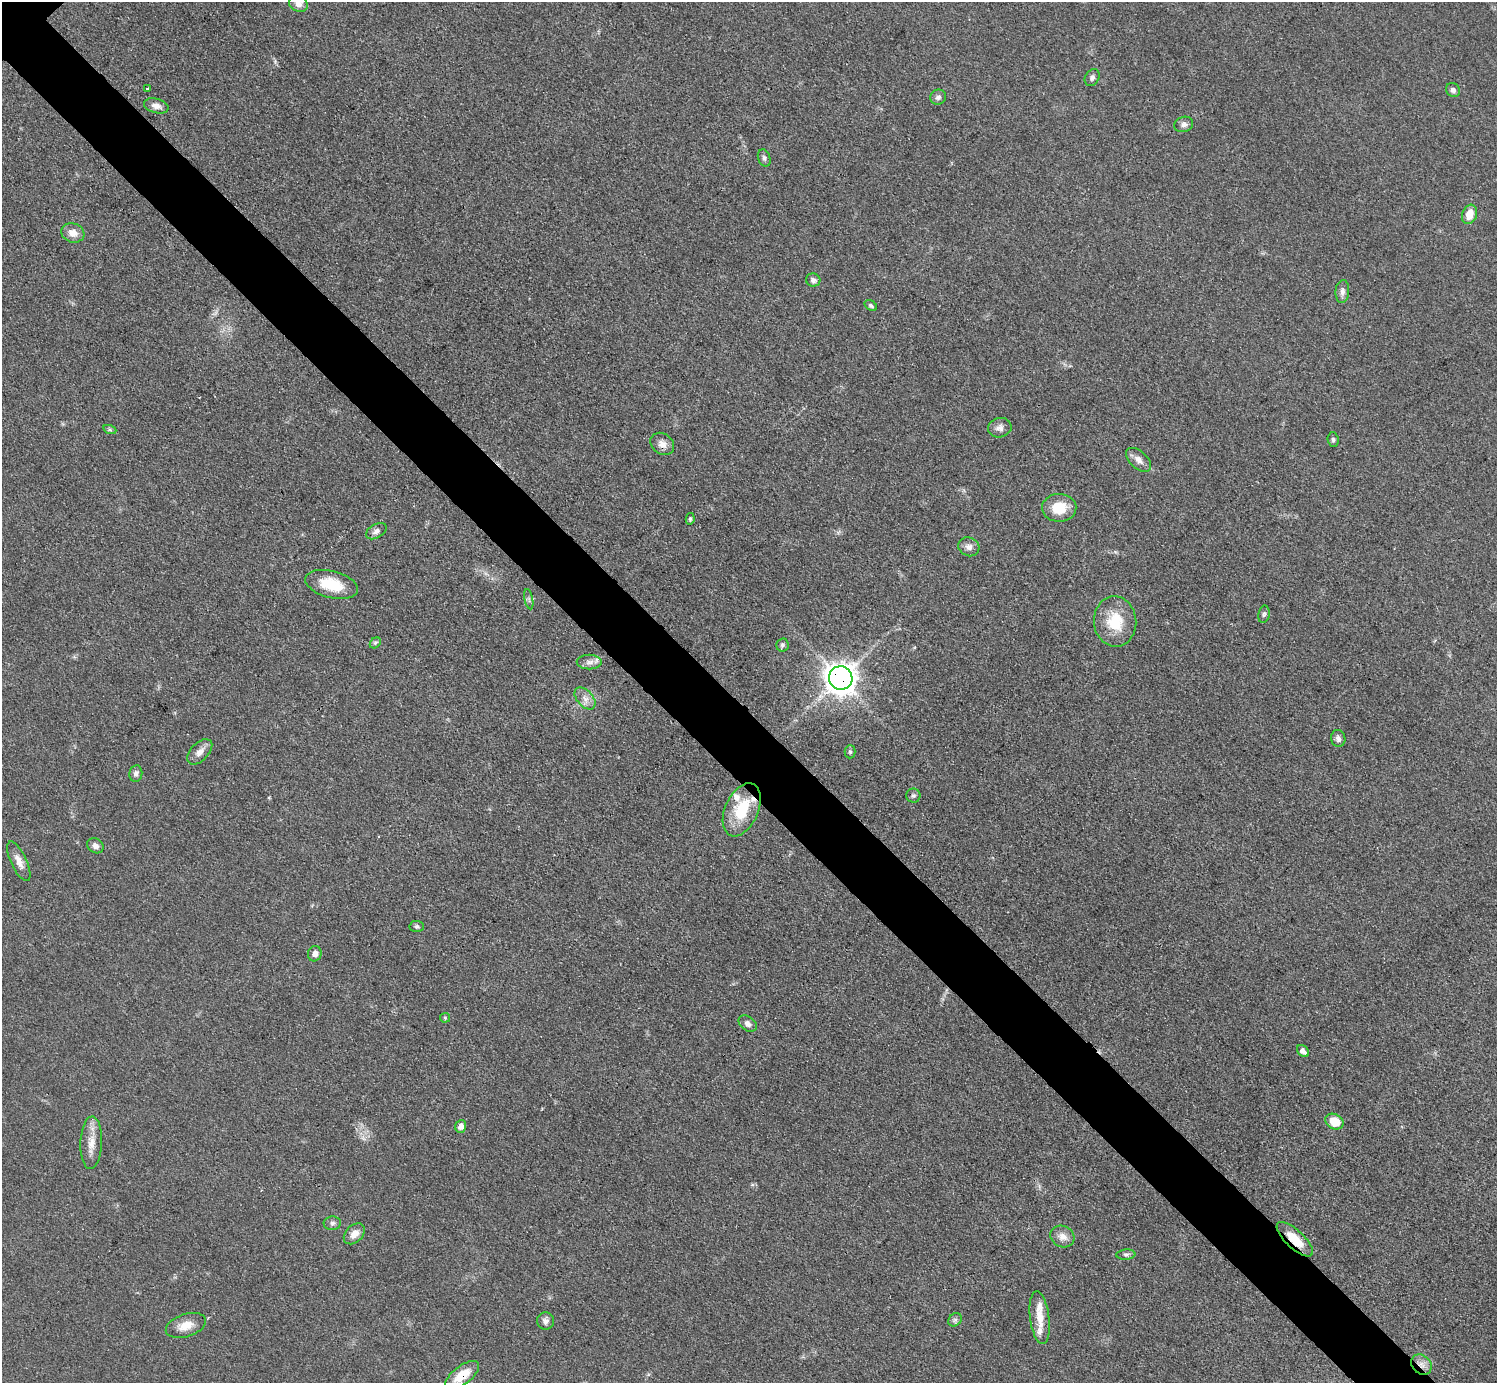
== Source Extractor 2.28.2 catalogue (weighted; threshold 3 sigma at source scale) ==
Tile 6 of 4 x 4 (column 2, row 2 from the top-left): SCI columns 1498-2992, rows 3065-4445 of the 5984 x 5984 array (HDU 1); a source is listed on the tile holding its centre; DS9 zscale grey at full resolution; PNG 1499 x 1385 px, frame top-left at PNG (2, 2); each listed source drawn as its Kron ellipse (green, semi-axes under 4 px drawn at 4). Shown black and unused: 5% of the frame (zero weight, under 3 of 4 exposures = <1% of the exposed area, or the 3 px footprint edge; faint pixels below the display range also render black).
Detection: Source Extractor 2.28.2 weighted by HDU 2 'WHT'; one run over the whole footprint, this tile lists its part. Background 0.0797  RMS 0.0063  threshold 0.0285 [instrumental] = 3 sigma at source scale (4.5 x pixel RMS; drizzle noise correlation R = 1.50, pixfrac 1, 0.05/0.05 arcsec/px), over >= 5 px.
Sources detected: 62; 4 inside a brighter listed object's ellipse — not listed separately; the other 58 listed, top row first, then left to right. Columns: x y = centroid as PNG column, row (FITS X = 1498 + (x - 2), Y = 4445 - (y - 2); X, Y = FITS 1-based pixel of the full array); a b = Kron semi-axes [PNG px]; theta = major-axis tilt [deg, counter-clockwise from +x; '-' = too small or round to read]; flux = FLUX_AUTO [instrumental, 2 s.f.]
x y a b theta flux
298 4 9 8 - 4
1092 78 9 7 60 2.3
147 88 4 3 - 2.6
1453 90 7 6 - 2.2
938 97 8 7 - 2.2
156 106 12 7 -14 3.7
1184 124 9 7 18 2.5
764 158 9 6 -71 1.6
1470 214 10 7 70 8
73 233 12 9 -18 6.2
813 280 7 6 - 2.4
1342 291 11 7 86 3.1
871 306 7 4 -34 1.3
1000 428 12 9 10 3.4
110 430 7 4 -19 1.1
1333 440 7 5 -86 1.4
662 444 13 10 -38 4.6
1138 460 15 8 -42 4.8
1059 508 17 14 2 16
690 519 5 4 - 1.1
376 531 11 7 30 2.8
969 547 11 9 -24 3.7
332 584 27 13 -14 20
529 599 10 3 -79 1.1
1264 614 8 5 78 1.4
1115 621 25 21 -85 23
375 643 6 4 44 1.2
782 645 6 6 - 1.7
589 662 12 7 0 3.5
841 678 12 11 - 760
585 698 13 8 -48 4.7
1338 738 8 7 - 2.8
200 752 15 8 46 4.8
850 752 6 5 - 1.2
136 773 8 6 81 2.2
913 796 7 7 - 1.5
742 810 28 16 66 26
95 846 8 7 - 2.9
19 861 21 8 -65 5.8
417 926 7 5 -3 1.4
315 954 7 6 - 3.5
445 1018 5 4 - 0.81
748 1024 10 7 -37 3.4
1303 1051 7 5 -45 2.8
1334 1122 9 7 -30 14
461 1126 6 5 - 4.3
91 1143 26 11 88 9.3
332 1223 8 6 3 1.9
354 1234 12 8 44 5.5
1062 1236 12 10 -27 5.4
1295 1239 23 9 -43 14
1126 1255 9 5 4 1.6
1040 1318 27 9 -83 10
955 1320 7 6 - 1.8
546 1321 9 8 - 2.9
186 1325 21 11 19 8.6
1421 1365 11 9 -44 4.8
462 1375 20 9 38 14
Overlapping masked pixels (flux is a lower limit): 4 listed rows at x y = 841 678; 1295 1239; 1421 1365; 462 1375
Isophote crosses this tile's border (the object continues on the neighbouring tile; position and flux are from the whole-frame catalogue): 1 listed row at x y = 298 4